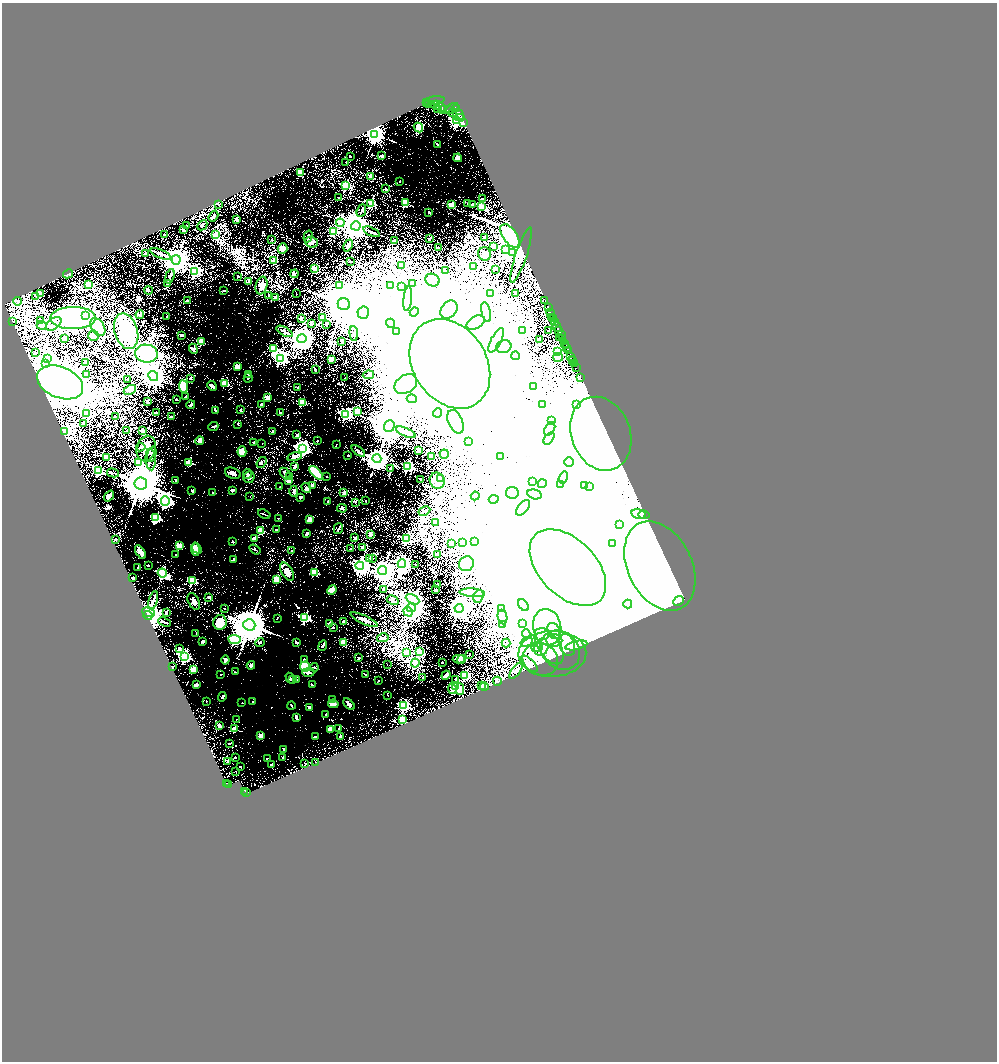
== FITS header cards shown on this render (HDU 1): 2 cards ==
NAXIS1  =                 1990
NAXIS2  =                 2119

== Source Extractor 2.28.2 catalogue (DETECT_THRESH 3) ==
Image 1990 x 2119 px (HDU 1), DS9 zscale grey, zoomed out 1/2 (1 PNG px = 2 x 2 image px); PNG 999 x 1064 px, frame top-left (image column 2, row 2118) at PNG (2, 3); each listed source drawn as its Kron ellipse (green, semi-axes under 4 px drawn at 4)
Background 1.27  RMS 0.022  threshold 0.0646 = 3 sigma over >= 5 px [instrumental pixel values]
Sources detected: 507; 30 cannot appear on this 1/2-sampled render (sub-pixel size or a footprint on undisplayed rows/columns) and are neither listed nor drawn; the other 477 listed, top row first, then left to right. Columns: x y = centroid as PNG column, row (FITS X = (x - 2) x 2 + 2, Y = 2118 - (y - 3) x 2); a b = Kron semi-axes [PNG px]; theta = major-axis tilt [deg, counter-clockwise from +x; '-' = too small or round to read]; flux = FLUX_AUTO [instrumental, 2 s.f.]
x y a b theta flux
434 101 10 3 8 1300
426 103 2 1 - 48
428 104 2 1 - 54
431 105 2 1 - 7.4
434 105 2 1 - 170
439 106 7 4 -32 950
437 108 3 1 - 59
452 108 7 3 35 970
457 108 4 3 - 660
443 110 2 1 - 140
448 110 4 2 - 270
453 113 4 3 - 60
459 115 7 5 -57 2800
461 117 3 2 - 790
457 120 3 3 - 1400
463 122 2 2 - 76
418 127 5 4 - 29
375 134 4 4 - 3400
437 144 4 3 - 3.7
350 156 2 1 - 1.5
382 156 2 2 - 19
458 158 4 4 - 20
346 162 2 1 - 1.5
300 173 3 2 - 120
371 176 2 2 - 73
400 181 2 2 - 2.6
346 186 3 3 - 190
386 189 3 2 - 4.6
338 198 2 2 - 7.2
482 199 4 1 - 1.9
371 203 3 2 - 120
405 203 3 2 - 160
468 204 2 2 - 16
473 204 2 2 - 5.3
218 205 3 2 - 2
452 205 2 2 - 56
481 206 2 2 - 63
361 211 6 2 67 5
428 212 2 2 - 4
213 216 6 3 56 5.8
236 219 3 2 - 7.7
340 223 4 3 - 76
187 225 2 1 - 1.6
202 225 5 3 - 5.7
356 226 4 4 - 5200
184 230 2 2 - 21
333 231 3 2 - 93
371 232 9 3 -22 7
164 234 2 2 - 9.6
215 235 2 2 - 50
308 236 6 3 74 8.4
510 236 13 7 -55 1100
485 237 4 2 - 3.4
430 238 2 2 - 2.3
272 240 3 2 - 2
394 240 2 2 - 2.2
311 242 6 5 - 10
348 245 6 2 65 40
494 246 2 2 - 49
438 248 2 2 - 6.7
283 249 5 4 - 18
506 250 4 3 - 410
512 252 4 3 - 250
145 254 2 2 - 19
161 254 11 2 -23 8.6
485 254 7 6 - 20
521 255 29 5 72 74
176 260 5 4 - 5000
273 260 3 3 - 6.7
350 262 2 2 - 1.3
401 265 2 2 - 23
474 267 2 2 - 25
314 269 3 2 - 33
496 269 3 2 - 3.7
446 271 2 1 - 1.8
195 272 4 3 - 380
68 274 5 2 - 5.6
294 274 4 3 - 3.9
170 276 7 2 74 4.5
238 276 2 2 - 4.4
432 280 7 6 - 57
249 281 4 3 - 5.9
167 283 3 2 - 3.5
413 283 3 2 - 2.2
89 284 3 2 - 100
261 286 9 5 75 23
339 286 3 2 - 62
391 286 2 2 - 54
401 287 2 2 - 7.2
148 290 4 3 - 3.9
224 291 2 1 - 2.6
516 293 2 2 - 13
40 294 3 2 - 130
296 294 2 2 - 2.8
491 294 4 3 - 610
268 295 2 2 - 9
36 296 3 3 - 3.8
275 298 2 2 - 18
408 299 12 3 83 24
545 300 2 2 - 30
18 301 4 3 - 6.2
188 301 3 3 - 4.1
344 304 6 6 - 10000
548 308 3 2 - 54
449 310 10 7 51 27
414 312 5 4 - 9.9
486 312 10 4 -76 20
363 313 6 5 - 13000
551 314 5 2 - 860
85 315 3 3 - 710
140 315 4 2 - 8.9
167 316 2 1 - 1.7
322 317 2 2 - 72
551 317 2 1 - 50
73 318 22 11 0 680
301 318 3 2 - 2.7
554 319 2 1 - 410
40 321 3 2 - 2.1
555 321 2 2 - 300
13 322 3 2 - 2.3
390 323 5 3 - 5.3
476 323 10 6 29 26
54 324 9 5 38 20
311 324 3 2 - 2.3
326 324 4 3 - 3.8
42 325 5 3 - 11
98 327 10 6 -58 76
557 327 5 2 - 220
126 331 18 11 -74 140
285 331 9 3 -28 7.7
396 331 3 3 - 4.1
522 331 4 4 - 550
549 331 2 1 - 1.9
559 331 3 2 - 470
354 333 7 2 -85 5.3
181 335 2 2 - 10
561 335 2 1 - 190
93 336 5 5 - 24
559 337 3 1 - 110
64 339 3 2 - 2.8
302 339 4 4 - 3800
562 339 3 2 - 240
496 340 13 5 62 26
539 340 2 1 - 1.1
342 341 4 2 - 2.7
201 342 3 2 - 120
564 343 3 2 - 830
566 345 2 1 - 260
504 347 8 6 21 120
567 348 3 1 - 8.9
193 349 5 4 - 9.7
274 349 3 3 - 170
568 351 3 1 - 160
35 352 3 2 - 2.2
557 352 4 4 - 840
146 354 11 9 -8 400
516 356 4 4 - 1900
558 357 5 3 - 27
571 357 2 1 - 18
280 358 4 4 - 730
48 359 3 3 - 94
331 359 4 3 - 11
572 359 2 1 - 60
572 361 2 1 - 37
86 362 3 3 - 3.8
574 363 2 2 - 180
45 364 3 3 - 81
450 364 48 36 -57 27000
237 366 2 2 - 67
576 368 2 1 - 60
315 370 3 2 - 2.8
87 374 3 2 - 11
249 375 4 3 - 3.7
368 375 6 3 9 12
153 376 5 4 - 3000
190 378 3 3 - 3.6
248 378 5 3 - 4
345 378 2 1 - 2.2
581 378 3 1 - 9.5
128 380 3 2 - 4.9
60 382 24 15 -23 5800
224 383 3 2 - 100
406 384 12 9 33 130
183 386 6 4 -81 83
212 386 5 2 - 18
298 387 2 2 - 2.3
533 387 3 3 - 260
130 390 6 4 28 8.4
185 397 3 2 - 3.2
267 398 2 2 - 40
176 399 2 2 - 7.4
412 399 5 3 - 6.2
147 402 3 2 - 8.4
302 402 3 3 - 140
542 404 2 2 - 22
577 404 4 4 - 370
191 405 4 2 - 4.5
261 405 2 2 - 20
241 410 2 2 - 7
216 411 3 1 - 2.9
357 411 3 2 - 130
156 413 2 2 - 16
281 413 3 2 - 2.7
437 413 4 4 - 930
86 414 3 3 - 160
345 414 4 3 - 590
115 416 2 2 - 1.6
172 417 4 3 - 4.4
552 421 3 3 - 3.5
455 422 12 7 -66 33
84 424 4 3 - 3.7
238 424 3 3 - 2.6
213 426 5 2 - 3.3
389 426 6 5 - 11000
550 429 7 4 57 13
127 430 2 2 - 1.5
143 430 2 2 - 10
65 431 3 3 - 260
273 431 2 2 - 18
406 432 10 3 -23 14
601 434 38 29 -69 15000
297 435 2 2 - 21
549 438 7 4 54 12
200 441 4 3 - 25
317 441 2 2 - 2.2
469 441 2 2 - 93
254 442 2 2 - 2
262 443 2 1 - 1.1
336 444 2 1 - 1.7
141 447 5 3 - 4.9
146 448 13 9 76 48
302 449 4 4 - 1600
358 451 8 4 -37 9
418 451 3 2 - 8.2
242 452 5 4 - 45
152 454 8 3 71 8.1
444 454 4 4 - 32
348 455 2 1 - 1.4
501 456 3 2 - 5.4
295 457 7 3 13 7.1
432 457 2 2 - 76
106 458 2 2 - 110
151 459 11 5 -86 18
377 459 4 4 - 3500
139 462 3 3 - 180
189 462 3 2 - 160
262 462 6 3 55 6.4
569 462 5 4 - 10000
408 466 3 3 - 530
294 467 3 2 - 14
391 469 2 2 - 44
98 471 3 3 - 400
113 473 6 2 -13 4.3
233 473 8 5 -21 16
285 473 6 4 -42 11
316 473 9 4 -46 140
247 474 5 3 - 5.1
290 476 2 2 - 32
327 476 2 1 - 2.1
249 477 6 5 - 15
563 478 6 2 70 7.1
420 479 2 2 - 4.5
441 479 2 2 - 33
176 480 2 2 - 9
288 481 2 2 - 37
437 481 8 7 - 20
533 481 2 2 - 1.9
141 483 6 6 - 24000
542 484 4 2 - 52
560 484 2 2 - 41
312 485 3 2 - 11
585 485 2 1 - 3.4
589 486 2 2 - 6.3
280 487 2 2 - 1.5
306 488 5 2 - 30
232 490 3 2 - 5.7
192 491 3 2 - 6.6
294 491 5 4 - 9.7
213 493 3 2 - 9
344 493 2 2 - 23
512 493 6 6 - 9.8
535 494 7 4 -14 42
109 496 6 3 52 31
475 496 4 2 - 7.8
250 497 2 2 - 1.8
300 497 3 2 - 6.1
494 499 5 4 - 92
165 501 5 4 - 1500
327 501 3 2 - 1.2
365 501 2 2 - 3.5
355 502 3 2 - 2.1
342 508 5 3 - 7.5
523 508 9 5 49 21
424 511 6 2 27 5.9
264 514 6 2 -21 3
638 514 7 5 -13 14
644 515 5 4 - 5.3
156 518 4 3 - 390
278 518 2 1 - 1.1
309 520 4 3 - 21
435 523 2 2 - 99
619 525 4 3 - 17
338 528 5 2 - 3.2
261 530 3 3 - 150
276 530 3 2 - 2.8
307 534 3 3 - 11
370 535 2 2 - 29
355 538 2 2 - 11
116 539 2 1 - 2.5
255 539 4 3 - 8.1
406 539 3 3 - 260
233 542 3 2 - 5.9
463 542 2 2 - 26
475 542 2 2 - 50
452 543 2 2 - 22
613 543 2 2 - 4.3
179 546 3 2 - 130
363 547 2 2 - 37
197 548 6 3 -48 37
195 549 7 4 -83 68
255 549 6 3 -35 4.8
351 549 3 2 - 1.7
292 551 3 3 - 4.4
140 552 7 3 -58 21
438 554 2 2 - 3.5
176 555 2 2 - 2.1
370 558 3 2 - 2.4
234 559 3 2 - 2.9
372 559 4 3 - 4.1
402 564 4 4 - 890
415 564 2 1 - 2
466 564 7 7 - 110
148 565 2 1 - 2.2
360 566 4 4 - 1400
660 566 47 32 -64 12000
138 567 2 2 - 6.5
568 567 46 28 -45 74000
383 570 4 4 - 3400
287 572 10 5 -60 41
314 572 3 2 - 140
162 573 4 3 - 460
133 578 2 2 - 14
277 580 4 3 - 82
192 581 3 3 - 240
437 584 3 2 - 4
383 589 3 3 - 7.9
332 590 5 4 - 27
436 590 2 2 - 26
472 593 13 3 -4 47
478 596 6 5 - 45
209 597 2 2 - 15
412 599 7 4 -26 1300
153 600 9 2 75 8.5
393 600 6 3 -29 7.4
194 601 9 5 -61 22
678 601 6 3 40 39000
628 604 4 3 - 13
523 605 7 4 -54 24
224 608 3 2 - 1.7
411 608 5 3 - 3400
459 608 4 4 - 2700
502 609 3 3 - 130
148 612 6 4 -21 1500
408 612 5 4 - 240
166 613 4 2 - 8.8
148 616 4 2 - 2900
502 617 7 4 -80 12
277 618 3 2 - 1.8
305 618 3 3 - 490
364 620 15 3 -24 16
343 621 3 2 - 5.1
164 622 6 2 -21 6.2
220 622 7 7 - 100
329 624 3 3 - 23
522 624 3 3 - 14
249 625 6 5 - 16000
502 625 3 3 - 4.4
333 627 2 2 - 5.9
547 627 18 14 -80 150
554 631 8 6 -68 30
196 633 3 2 - 1.9
526 634 4 3 - 29
383 638 6 4 12 9.7
234 639 6 4 -10 580
554 640 8 6 -3 64
203 641 2 2 - 28
260 642 5 4 - 8.9
296 642 4 3 - 8
344 642 2 2 - 66
526 642 6 4 32 36
506 643 4 3 - 4.4
323 645 5 3 - 5.1
567 645 11 7 -72 37
576 645 11 4 12 9.9
549 646 21 10 -56 100
537 647 6 5 - 16
541 647 9 6 68 34
179 648 3 2 - 7.4
560 650 21 18 -43 86
407 652 3 2 - 3.4
419 652 3 3 - 130
470 654 2 2 - 3.9
552 654 34 23 1 210
185 657 3 3 - 1000
359 658 2 2 - 14
304 659 3 3 - 7.1
459 659 6 4 0 14
461 659 4 3 - 7.1
540 659 18 16 -26 96
225 660 4 3 - 14
442 662 2 2 - 5.5
415 663 4 4 - 21
529 664 11 5 -44 18
251 665 4 4 - 8.6
387 665 2 1 - 1.1
172 667 2 2 - 20
305 667 5 4 - 250
314 667 4 4 - 6.1
193 669 2 2 - 150
516 671 9 2 52 6
235 672 3 2 - 1.5
308 672 6 4 1 10
221 674 2 1 - 2
366 675 4 2 - 7.1
446 675 5 3 - 11
465 675 3 3 - 260
423 677 2 2 - 2.6
290 678 6 4 -61 6.4
293 679 4 3 - 3.9
296 679 2 2 - 10
456 679 2 2 - 3.5
378 681 2 2 - 2.6
497 681 4 2 - 3.3
196 685 4 3 - 11
312 685 4 3 - 3.9
482 686 3 2 - 18
456 687 3 3 - 220
484 687 4 3 - 25
452 689 5 3 - 14
460 689 6 3 -87 18
388 695 3 2 - 1.9
222 697 5 3 - 6.9
333 699 3 2 - 3.7
206 701 3 2 - 2
253 701 3 2 - 1.5
242 703 3 2 - 2.1
333 704 5 3 - 43
349 704 7 3 -47 14
291 706 4 3 - 4.7
404 706 3 3 - 490
309 707 4 4 - 5.9
326 714 2 2 - 10
296 717 4 2 - 21
236 719 3 2 - 2.3
403 720 2 2 - 140
219 726 2 2 - 38
339 728 2 2 - 3.3
235 729 3 3 - 110
330 729 2 2 - 66
260 736 2 2 - 110
315 736 2 2 - 2.7
340 736 2 2 - 30
229 743 3 2 - 2.5
284 749 4 3 - 5.9
235 757 2 1 - 2
267 758 2 1 - 3
283 758 2 2 - 12
228 761 2 2 - 43
316 762 3 1 - 0.92
305 763 3 2 - 2.1
271 765 3 2 - 6
240 767 2 2 - 5.5
235 771 2 1 - 1.4
226 783 2 1 - 30
228 784 2 2 - 23
245 791 2 1 - 28
247 792 2 1 - 28
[30 sub-pixel or undisplayed-footprint detections neither listed nor drawn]